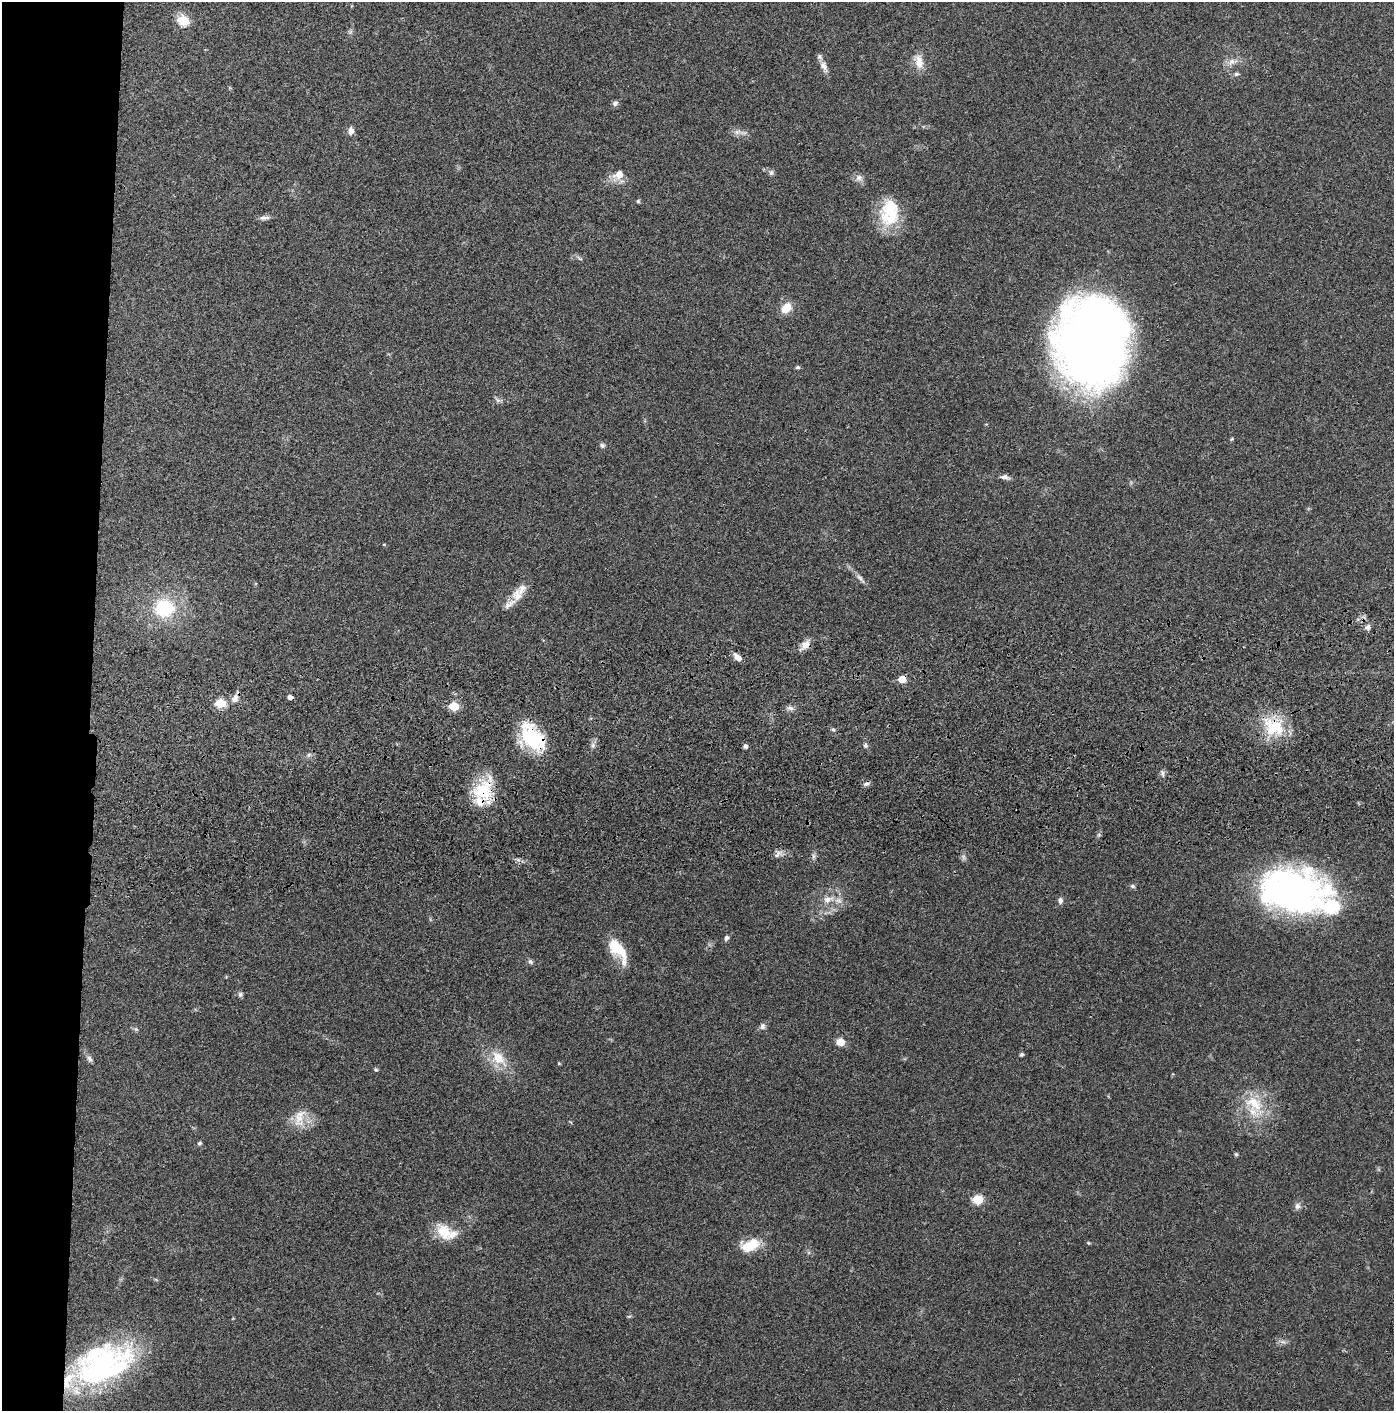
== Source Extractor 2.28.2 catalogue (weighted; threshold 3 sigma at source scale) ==
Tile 4 of 3 x 3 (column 1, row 2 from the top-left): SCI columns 51-1442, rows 1525-2933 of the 4276 x 4457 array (HDU 1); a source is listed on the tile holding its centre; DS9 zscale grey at full resolution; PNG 1396 x 1413 px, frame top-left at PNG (2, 2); no overlay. Shown black and unused: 7% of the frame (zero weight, under 3 of 4 exposures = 6% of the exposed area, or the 3 px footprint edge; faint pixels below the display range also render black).
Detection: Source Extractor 2.28.2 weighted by HDU 2 'WHT'; one run over the whole footprint, this tile lists its part. Background 0.064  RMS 0.0059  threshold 0.0266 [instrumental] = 3 sigma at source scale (4.5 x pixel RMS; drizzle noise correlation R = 1.50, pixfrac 1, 0.05/0.05 arcsec/px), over >= 5 px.
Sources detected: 82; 2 cosmic-ray / hot-pixel residue — not listed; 8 inside a brighter listed object's ellipse — not listed separately; the other 72 listed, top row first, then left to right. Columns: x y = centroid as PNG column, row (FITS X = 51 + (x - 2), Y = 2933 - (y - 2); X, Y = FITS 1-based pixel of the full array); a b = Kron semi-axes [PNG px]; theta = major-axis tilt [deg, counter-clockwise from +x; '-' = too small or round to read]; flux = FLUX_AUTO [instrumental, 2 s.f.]
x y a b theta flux
183 21 6 5 - 41
350 32 7 4 18 1
919 62 20 10 -77 7.1
1231 62 12 7 45 3.8
824 66 16 8 -61 3.8
1236 74 7 5 16 1.2
615 103 8 7 - 1.6
351 131 8 6 83 3.3
737 132 10 7 15 2.6
771 173 8 6 89 1.3
618 175 16 12 30 6.9
859 178 10 8 2 2.8
638 201 5 5 - 0.89
889 212 35 23 86 26
264 218 15 6 4 2.3
579 258 9 4 -35 1.2
786 308 13 10 45 8.1
1092 342 81 65 89 510
798 367 6 5 - 0.92
498 400 9 5 -36 1.6
1232 439 5 4 - 0.65
602 445 6 6 - 1.3
1004 477 12 6 -9 2.6
384 544 5 3 - 0.54
860 578 17 5 -49 2.7
517 595 17 14 -84 6.6
164 608 22 20 -8 33
1368 627 9 7 52 2
805 645 15 9 46 4.6
738 657 12 6 -42 3.4
902 679 5 5 - 13
290 697 4 4 - 3.1
235 698 10 8 61 3.7
220 703 5 5 - 35
454 706 6 5 - 25
790 708 10 6 -15 2
1274 727 33 23 -21 26
833 729 5 3 - 0.84
532 737 34 19 -53 38
865 745 6 5 - 1.3
745 746 4 4 - 1.8
1162 773 10 4 -67 1.4
483 790 28 25 53 26
778 854 13 4 57 1.9
1132 886 7 5 -3 1.3
1293 892 67 41 -7 210
828 899 16 9 17 5.9
1060 900 9 6 85 1.8
726 938 7 5 71 1.4
618 950 29 12 -53 19
530 962 8 6 -45 1.3
240 994 7 6 - 1.4
762 1026 8 7 - 2
136 1029 7 4 -44 0.95
840 1042 8 7 - 6.6
1022 1054 5 4 - 1.1
89 1058 11 6 -55 2
498 1058 27 16 -46 15
559 1063 4 4 - 0.55
376 1070 5 5 - 0.98
1254 1104 31 20 -49 22
299 1118 28 14 78 11
200 1143 5 5 - 0.99
1236 1154 5 4 - 0.86
978 1199 6 5 - 33
1297 1206 9 7 77 2.3
444 1232 24 17 -52 13
1088 1243 5 4 - 0.59
750 1245 24 14 19 14
629 1316 6 4 19 0.68
1282 1342 9 4 -8 1.7
103 1364 70 39 22 130
Overlapping masked pixels (flux is a lower limit): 5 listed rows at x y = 902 679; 290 697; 1274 727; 532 737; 483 790